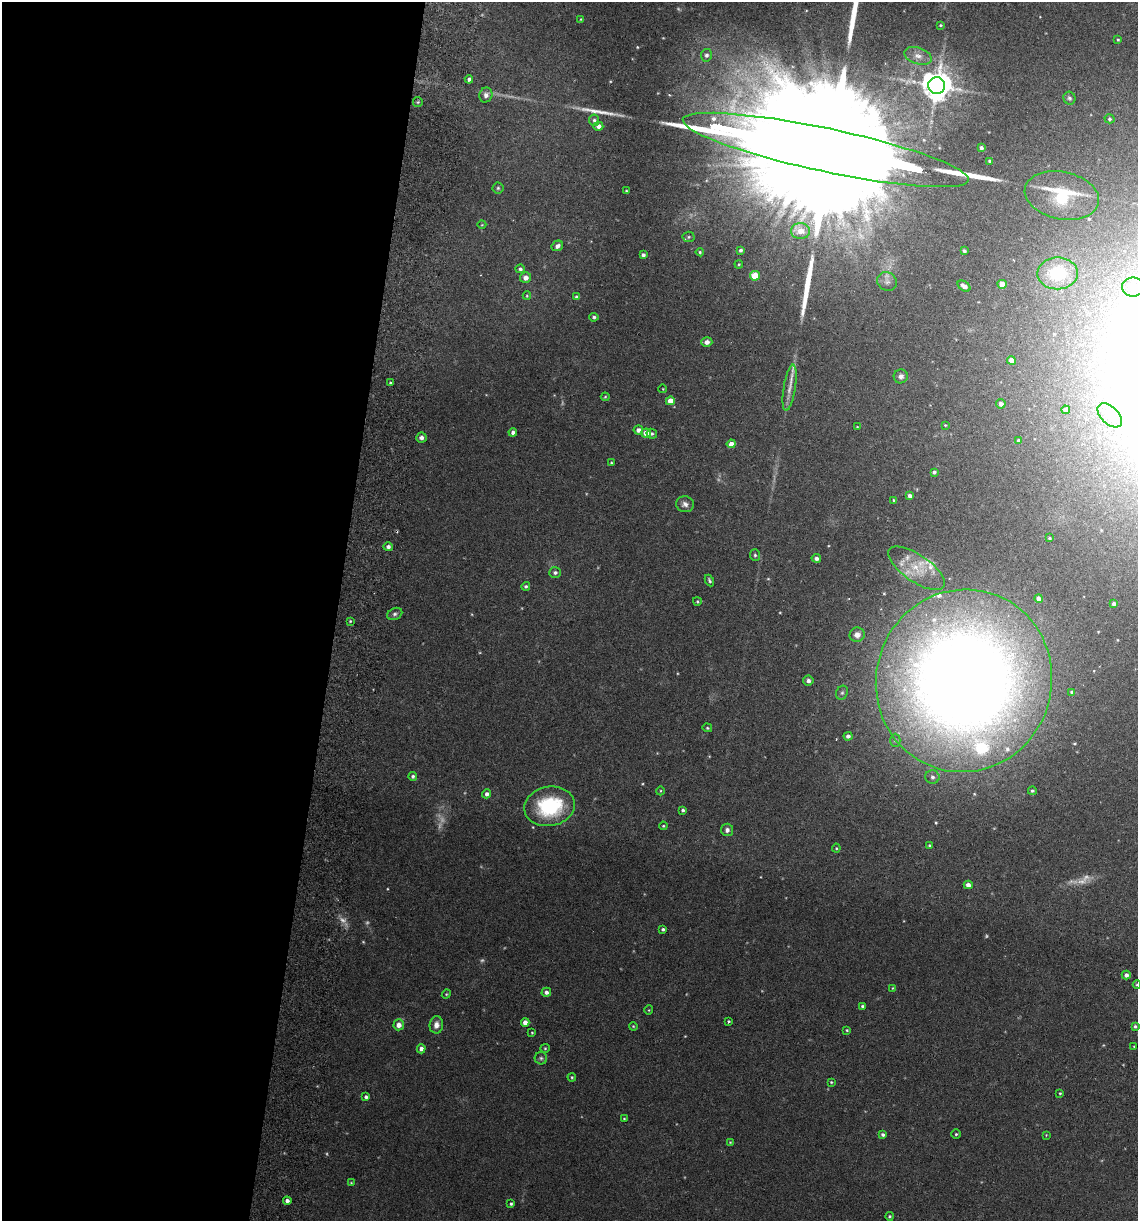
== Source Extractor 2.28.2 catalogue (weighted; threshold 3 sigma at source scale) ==
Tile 5 of 4 x 4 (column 1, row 2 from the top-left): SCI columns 175-1310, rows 2449-3667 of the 5008 x 4899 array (HDU 1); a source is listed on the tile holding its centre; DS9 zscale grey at full resolution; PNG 1140 x 1223 px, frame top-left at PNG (2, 2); each listed source drawn as its Kron ellipse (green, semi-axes under 4 px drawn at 4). Shown black and unused: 30% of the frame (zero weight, under 3 of 6 exposures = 3% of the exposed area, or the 3 px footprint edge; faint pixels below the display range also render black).
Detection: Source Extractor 2.28.2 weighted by HDU 2 'WHT'; one run over the whole footprint, this tile lists its part. Background 0.0299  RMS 0.0032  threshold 0.0133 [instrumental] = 3 sigma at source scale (4.09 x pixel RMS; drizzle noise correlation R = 1.36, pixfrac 0.8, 0.05/0.05 arcsec/px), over >= 5 px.
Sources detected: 157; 14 too faint to see at this stretch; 3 cosmic-ray / hot-pixel residue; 4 long thin detections or spike segments (spike, bleed or trail) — neither listed nor drawn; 6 inside a brighter listed object's ellipse — not listed separately; the other 130 listed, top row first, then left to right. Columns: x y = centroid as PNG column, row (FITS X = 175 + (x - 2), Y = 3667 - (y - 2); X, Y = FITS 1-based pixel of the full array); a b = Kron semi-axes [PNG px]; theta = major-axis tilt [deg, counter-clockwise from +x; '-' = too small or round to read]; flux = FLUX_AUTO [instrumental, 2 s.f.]
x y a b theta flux
581 19 4 2 - 0.2
940 25 4 3 - 0.29
1118 39 4 3 - 0.35
706 55 6 5 - 0.94
918 56 14 8 -18 2.1
469 79 4 4 - 0.88
937 85 8 8 - 480
486 95 7 6 - 1.6
1069 98 6 6 - 0.63
418 102 5 4 - 0.41
1109 119 5 4 - 0.48
594 120 6 5 - 0.65
598 126 5 4 - 1.7
981 148 4 3 - 0.78
826 150 146 22 -12 61000
990 161 4 3 - 0.62
498 188 5 5 - 0.48
626 191 3 3 - 0.3
1062 195 37 23 -12 20
482 225 4 3 - 0.22
800 231 9 8 - 3
689 237 6 5 - 0.55
557 246 6 5 - 1.3
741 250 4 4 - 0.61
964 251 4 3 - 0.56
700 252 4 4 - 0.39
643 255 4 4 - 0.87
739 264 4 3 - 0.28
520 269 5 4 - 0.61
1057 273 20 16 1 14
755 276 5 5 - 9
526 278 5 5 - 1.7
887 282 10 9 - 1.3
1002 284 4 4 - 3.2
964 286 7 4 -34 1.7
1133 287 11 9 0 2.8
527 296 4 3 - 0.28
576 297 4 4 - 0.62
594 317 4 4 - 0.51
707 342 5 5 - 1.6
1011 360 4 4 - 2.3
901 376 7 7 - 1.2
390 383 3 3 - 0.35
790 388 23 6 81 2.6
663 389 4 3 - 0.2
605 397 4 4 - 0.28
670 401 4 4 - 3.4
1001 404 5 4 - 1.3
1066 410 4 4 - 1.2
1110 415 15 8 -44 2.9
945 425 4 3 - 0.25
857 427 4 3 - 0.21
638 430 5 4 - 1.5
513 432 4 4 - 0.96
646 433 5 4 - 3.8
652 434 5 4 - 0.71
421 438 5 5 - 0.98
1018 441 3 3 - 0.5
731 444 4 4 - 2.5
611 463 4 3 - 0.28
934 472 4 3 - 0.61
910 496 4 4 - 1.2
893 500 4 2 - 0.26
685 504 9 8 - 1.3
1049 538 3 3 - 0.33
388 547 5 4 - 0.89
755 555 6 5 - 0.55
816 558 4 4 - 0.94
916 568 33 13 -34 7.7
555 573 6 5 - 0.77
709 580 6 3 -64 0.55
526 586 4 4 - 0.52
1039 599 4 4 - 1.5
697 601 4 3 - 0.35
1114 603 4 3 - 0.74
395 614 8 5 27 0.77
350 621 4 3 - 0.31
857 635 7 7 - 1.6
808 680 5 5 - 1
964 681 92 88 73 510
1072 692 4 3 - 0.71
842 693 7 5 67 0.66
707 728 5 4 - 0.35
848 736 4 4 - 0.96
895 740 7 5 90 0.59
413 776 4 4 - 0.59
932 777 7 7 - 0.87
660 791 4 3 - 0.26
1032 791 4 4 - 0.43
487 794 4 4 - 1.1
550 806 25 19 10 24
683 810 4 4 - 0.64
663 826 4 3 - 0.31
727 830 6 6 - 1.1
929 845 3 3 - 0.38
836 848 4 4 - 0.32
968 885 4 4 - 1.6
663 929 3 3 - 0.59
1126 975 4 4 - 1
1137 985 4 3 - 0.24
892 988 4 3 - 0.21
546 992 4 4 - 1.1
446 994 4 4 - 0.31
863 1006 3 3 - 0.67
649 1010 5 3 - 0.23
728 1021 3 3 - 0.55
525 1022 4 4 - 2.2
399 1025 5 5 - 2.2
436 1025 8 7 - 1.8
633 1026 4 3 - 0.27
1135 1026 3 3 - 0.53
847 1030 4 3 - 0.31
532 1033 3 3 - 0.26
1134 1046 3 2 - 0.21
545 1048 4 4 - 0.34
421 1049 4 4 - 1.4
541 1058 6 6 - 0.59
572 1077 4 4 - 0.31
831 1082 4 4 - 0.32
1060 1093 3 3 - 0.31
366 1097 4 4 - 0.69
624 1119 3 3 - 0.29
956 1134 4 4 - 0.4
883 1135 4 4 - 0.74
1046 1135 3 3 - 0.22
730 1142 4 3 - 0.22
351 1183 4 3 - 0.25
287 1201 4 4 - 0.96
511 1204 3 3 - 0.42
889 1216 4 4 - 0.37
Isophote crosses this tile's border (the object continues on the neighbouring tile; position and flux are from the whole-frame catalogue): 1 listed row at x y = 1137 985